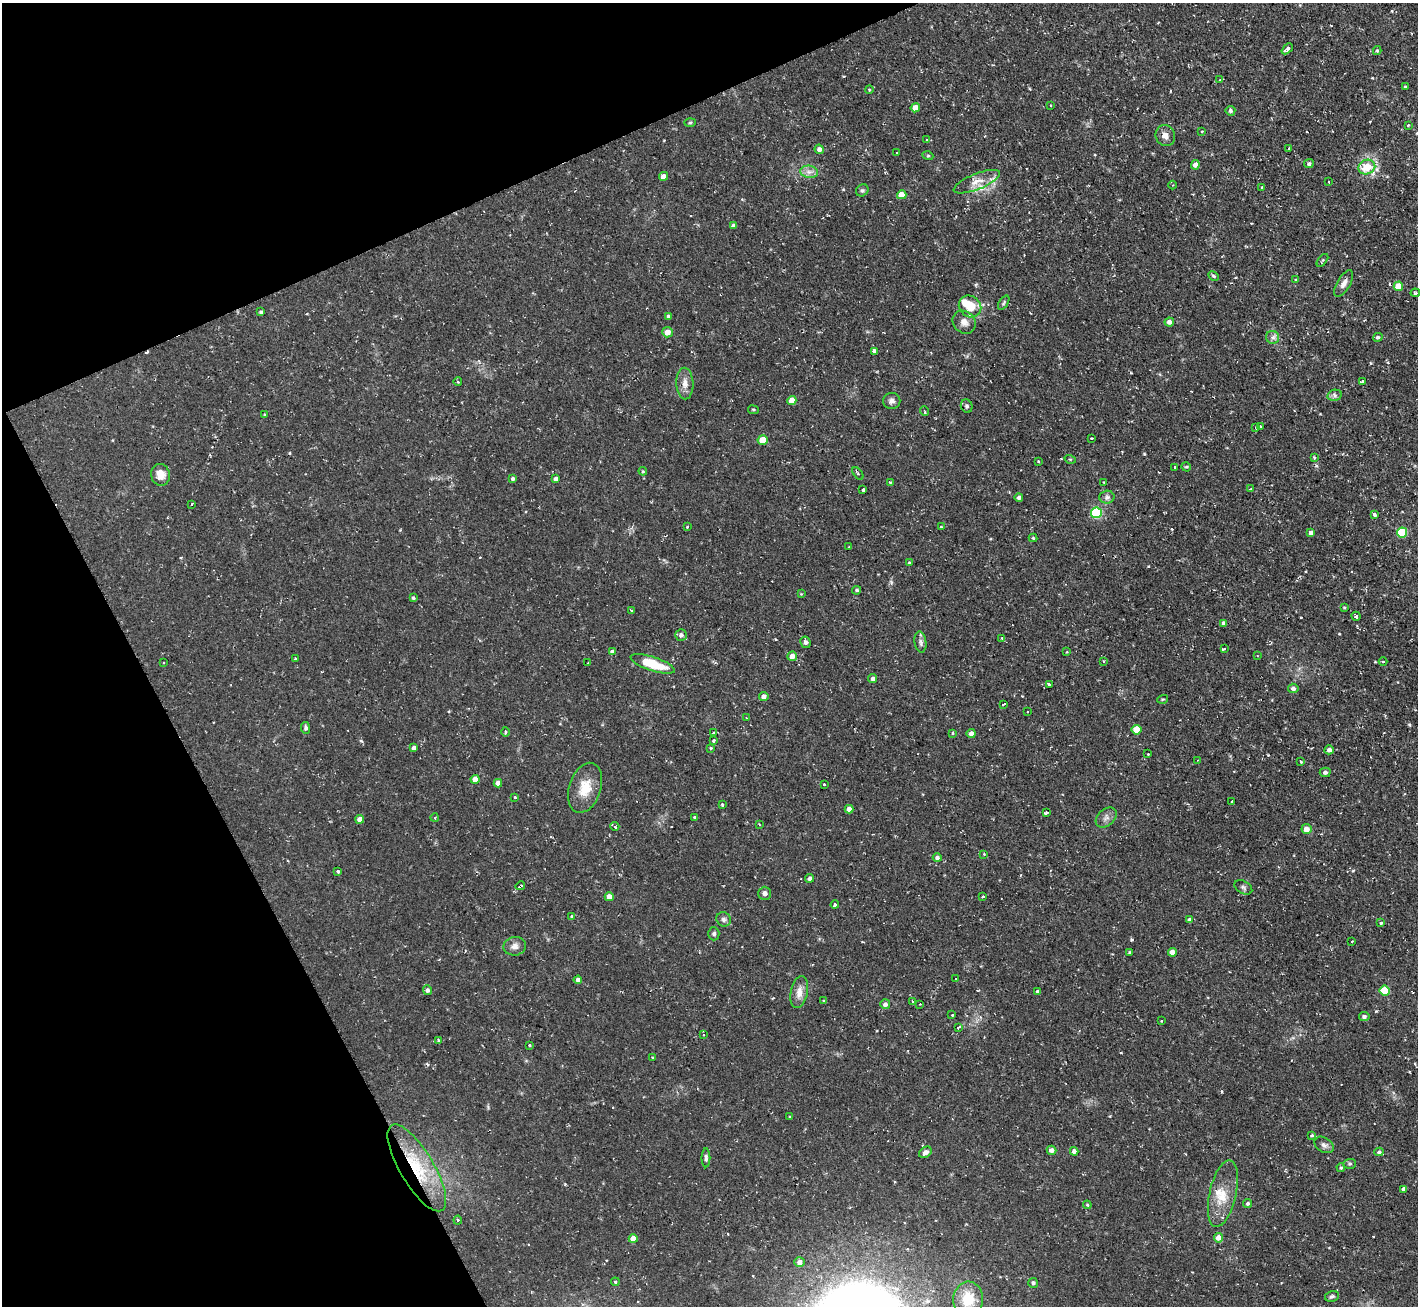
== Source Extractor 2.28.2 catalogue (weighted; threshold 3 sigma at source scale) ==
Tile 5 of 4 x 4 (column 1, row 2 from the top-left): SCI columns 1-1416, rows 2894-4197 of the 5665 x 5649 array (HDU 1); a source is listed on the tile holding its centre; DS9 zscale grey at full resolution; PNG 1420 x 1308 px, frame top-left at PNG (2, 3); each listed source drawn as its Kron ellipse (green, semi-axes under 4 px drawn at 4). Shown black and unused: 22% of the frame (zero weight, under 2 of 3 exposures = <1% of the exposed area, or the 3 px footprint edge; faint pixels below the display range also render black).
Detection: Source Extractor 2.28.2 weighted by HDU 2 'WHT'; one run over the whole footprint, this tile lists its part. Background 0.085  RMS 0.0075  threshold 0.0336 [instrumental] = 3 sigma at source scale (4.5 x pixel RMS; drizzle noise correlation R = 1.50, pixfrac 1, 0.05/0.05 arcsec/px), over >= 5 px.
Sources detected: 221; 11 cosmic-ray / hot-pixel residue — neither listed nor drawn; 5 inside a brighter listed object's ellipse — not listed separately; the other 205 listed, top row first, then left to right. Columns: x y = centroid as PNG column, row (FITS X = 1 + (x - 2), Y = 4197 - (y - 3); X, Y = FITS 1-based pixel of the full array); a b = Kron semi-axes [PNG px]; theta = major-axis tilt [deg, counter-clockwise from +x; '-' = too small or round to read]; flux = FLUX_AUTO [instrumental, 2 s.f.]
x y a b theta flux
1287 49 6 3 43 3.2
1377 51 4 4 - 0.87
1220 80 3 2 - 1.2
1405 87 3 2 - 0.77
869 89 4 3 - 0.7
1051 105 3 2 - 0.69
915 108 5 4 - 7.4
1230 111 5 5 - 1.5
690 123 6 4 2 0.92
1408 125 4 2 - 0.62
1202 131 3 3 - 1.4
1165 136 11 9 -63 4.9
926 139 3 3 - 1.5
1289 148 4 2 - 0.7
819 149 4 4 - 2.5
897 153 3 3 - 3.5
928 156 5 3 - 0.79
1309 164 5 4 - 1.5
1195 165 5 4 - 3.7
1367 167 8 7 - 17
809 172 9 6 -7 3.5
664 176 4 4 - 5.4
977 182 25 8 22 8.9
1329 182 3 2 - 0.54
1172 185 4 3 - 0.71
1262 187 2 2 - 0.72
862 190 6 5 - 1.3
902 195 5 4 - 10
733 226 4 3 - 2.2
1322 260 7 4 51 1.1
1213 276 5 3 - 0.95
1296 279 3 2 - 1.1
1344 283 15 6 59 4.2
1398 286 5 4 - 11
1415 293 5 3 - 1.6
1004 303 8 4 58 1.2
970 306 12 10 -39 13
261 312 3 3 - 1.1
668 316 4 3 - 1.8
964 322 12 10 -44 4.7
1169 322 4 4 - 2.8
668 332 5 5 - 5.8
1273 337 7 6 - 3.1
1378 337 5 4 - 1.4
874 351 4 3 - 5.5
1363 381 3 3 - 1.3
458 382 4 3 - 0.67
685 383 16 8 -88 5.6
1335 395 7 5 12 1.9
792 400 5 4 - 8.4
892 401 8 8 - 3
967 406 7 5 -68 1.6
753 410 5 3 - 0.79
924 411 5 2 - 0.93
265 415 4 3 - 0.83
1261 426 3 2 - 0.91
1256 428 3 3 - 1.4
1091 438 3 2 - 0.77
762 440 5 4 - 12
1314 457 4 3 - 1
1070 459 5 3 - 0.74
1038 461 3 3 - 1
1175 467 3 3 - 1.1
1186 467 5 4 - 1
643 471 4 4 - 0.72
858 473 7 3 -53 1.2
160 475 11 9 -76 8.1
513 479 4 4 - 1.6
556 479 4 4 - 2.1
890 482 3 3 - 0.69
1103 482 3 2 - 0.56
863 489 3 3 - 6.3
1251 489 3 2 - 1
1107 497 7 6 - 2.3
1019 498 4 4 - 2.1
192 504 3 3 - 1.3
1096 513 5 5 - 66
1374 515 3 3 - 3.2
687 527 3 3 - 1.1
941 527 3 3 - 0.91
1402 532 5 5 - 36
1311 533 4 4 - 2.9
1033 538 4 4 - 0.81
848 547 2 2 - 0.52
909 562 4 2 - 0.48
857 590 4 3 - 1.2
801 594 3 3 - 0.53
413 598 4 4 - 0.98
1344 607 4 3 - 0.75
632 611 3 3 - 0.88
1356 616 5 3 - 1.7
1224 623 4 4 - 2.9
681 635 5 5 - 2.5
1002 638 4 2 - 0.62
805 642 6 5 - 2.1
920 642 11 6 -82 2.5
1225 649 3 3 - 16
612 651 4 3 - 5.9
1066 652 3 2 - 0.87
1257 655 3 2 - 0.61
792 656 5 4 - 4.5
295 659 3 3 - 1.5
1103 661 3 2 - 0.58
164 662 2 2 - 0.76
1383 662 4 3 - 0.85
588 663 3 2 - 0.53
653 664 23 7 -18 25
873 679 4 4 - 2.5
1049 684 4 3 - 4.3
1293 688 5 4 - 2.2
764 697 4 4 - 3.3
1163 699 5 3 - 0.75
1003 704 3 2 - 0.75
1028 712 3 2 - 1.1
746 718 3 2 - 0.52
306 728 6 4 -85 1.7
1137 730 5 5 - 14
505 732 5 3 - 0.89
713 732 3 3 - 1.1
953 733 4 3 - 0.57
971 733 4 4 - 3.2
713 741 3 3 - 5.9
414 748 4 4 - 2.6
711 748 3 3 - 0.63
1329 750 4 4 - 2.5
1148 754 2 2 - 0.58
1198 760 3 2 - 0.47
1301 762 3 3 - 1.5
1325 772 5 4 - 1.7
475 779 4 4 - 5.8
498 783 4 4 - 4.4
824 784 3 3 - 0.93
585 788 26 16 72 16
515 797 3 3 - 1.9
1232 801 3 2 - 0.81
722 805 3 2 - 1.1
849 809 4 4 - 4.5
1046 813 4 3 - 5.4
694 817 3 2 - 0.92
435 818 4 3 - 0.65
1106 818 12 8 43 3.7
360 819 4 4 - 5.2
759 824 3 2 - 0.53
615 826 4 3 - 1.4
1306 829 5 5 - 6
984 854 3 3 - 1.1
937 858 4 4 - 1.9
338 871 3 3 - 3.4
810 878 4 4 - 2.1
520 886 5 3 - 2.4
1243 887 9 6 -30 2
765 893 6 6 - 2.9
609 897 4 4 - 7
983 897 3 3 - 1.8
835 905 4 3 - 2.5
572 916 3 3 - 0.71
724 919 7 7 - 2.2
1190 920 4 4 - 2.5
1381 923 3 3 - 1.6
714 934 6 5 - 1.5
1352 941 3 3 - 1.5
515 946 11 9 10 4.2
1129 952 4 3 - 0.68
1172 952 4 4 - 5
955 979 3 2 - 0.87
578 980 4 4 - 2.9
427 990 5 4 - 2.1
1037 991 4 3 - 2.3
1385 991 5 5 - 23
799 992 16 8 79 6.4
823 1000 3 2 - 0.67
913 1001 3 3 - 2.4
885 1004 5 5 - 2.5
920 1004 2 2 - 0.77
952 1015 3 3 - 1.2
1364 1016 5 4 - 2
1161 1021 3 3 - 0.76
958 1027 4 3 - 1.4
704 1035 3 3 - 0.99
438 1040 4 3 - 0.86
529 1045 3 2 - 0.65
652 1057 3 2 - 0.94
790 1116 3 2 - 0.61
1312 1135 4 3 - 0.79
1324 1145 10 7 -34 2.7
1051 1150 5 4 - 3.6
1074 1151 4 4 - 2.4
925 1152 7 5 35 3.4
1379 1152 4 4 - 1.4
706 1158 9 4 -90 1.7
1350 1164 6 5 - 1.3
1341 1167 4 4 - 1
417 1168 49 17 -59 42
1404 1189 4 4 - 2.3
1223 1194 34 13 77 17
1248 1203 5 4 - 1.3
1087 1205 4 3 - 0.83
458 1220 4 4 - 0.91
1219 1238 5 4 - 4.7
633 1239 4 4 - 7.2
800 1262 5 5 - 4.3
615 1282 4 3 - 1.1
1033 1283 5 5 - 1.8
1332 1296 7 5 11 1.6
968 1299 18 15 86 19
Overlapping masked pixels (flux is a lower limit): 2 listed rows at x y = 520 886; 417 1168